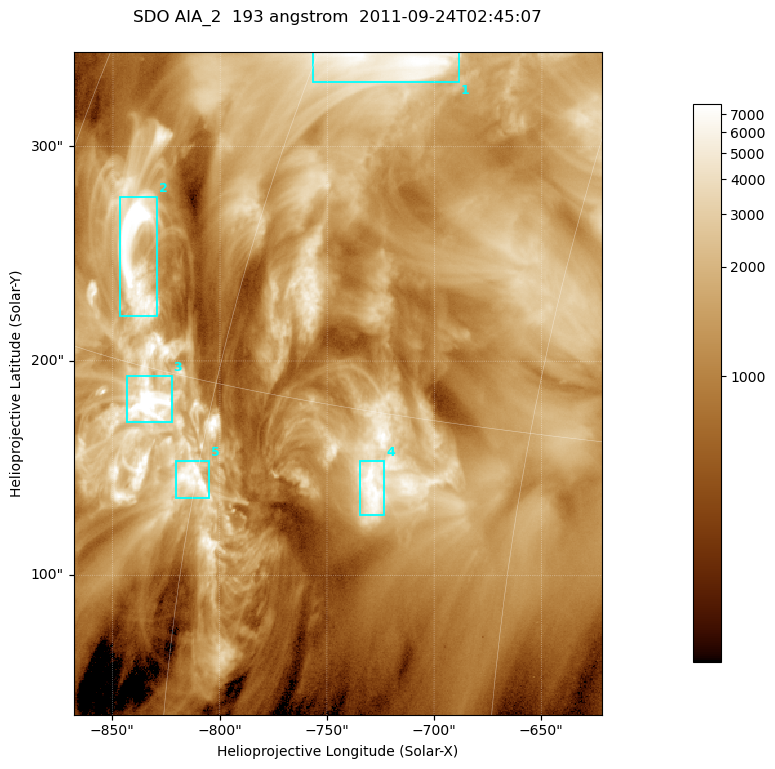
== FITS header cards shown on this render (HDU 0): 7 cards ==
TELESCOP= 'SDO     '           /
INSTRUME= 'AIA_2   '           /
WAVELNTH=                  193 /
WAVEUNIT= 'angstrom'           /
DATE-OBS= '2011-09-24T02:45:07.84' /
CTYPE1  = 'HPLN-TAN'           /
CTYPE2  = 'HPLT-TAN'           /

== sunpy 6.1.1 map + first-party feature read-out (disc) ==
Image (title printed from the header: SDO AIA_2  193 angstrom  2011-09-24T02:45:07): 410 x 514 px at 0.601 arcsec/px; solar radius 956 arcsec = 1592 px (partial field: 2.6% of the solar disc is inside the frame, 100% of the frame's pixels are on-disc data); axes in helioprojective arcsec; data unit not stated in the header (colour bar unlabelled)
Pointing: header CRPIX1/2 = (2043.81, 2047.21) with CRVAL1/2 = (0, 0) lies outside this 410 x 514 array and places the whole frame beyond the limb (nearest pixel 1.41 R_sun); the SolarSoft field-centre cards XCEN/YCEN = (-745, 189.6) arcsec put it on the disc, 1316 arcsec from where CRPIX/CRVAL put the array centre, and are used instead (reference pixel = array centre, CRVAL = XCEN/YCEN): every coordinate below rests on XCEN/YCEN
Orientation: roll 0.0565 deg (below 1 deg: not rotated)
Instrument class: DISC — disc imager (sunpy class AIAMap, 193 A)
Bright regions (active regions / flare kernels): reference = the on-disc median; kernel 3 px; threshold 5 sigma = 3603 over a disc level ~1253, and >= 1.15x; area >= 210 px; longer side >= 5 px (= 3 arcsec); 5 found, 5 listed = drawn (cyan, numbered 1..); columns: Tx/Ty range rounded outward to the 2 arcsec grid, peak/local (2 s.f.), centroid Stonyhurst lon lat
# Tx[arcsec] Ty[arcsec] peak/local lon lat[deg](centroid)
1 -758..-688 330..344 6.4 -56 +25
2 -848..-828 220..278 9.4 -67 +18
3 -844..-822 170..194 11 -64 +14
4 -736..-722 128..154 6.5 -51 +13
5 -822..-804 136..154 6.5 -60 +12